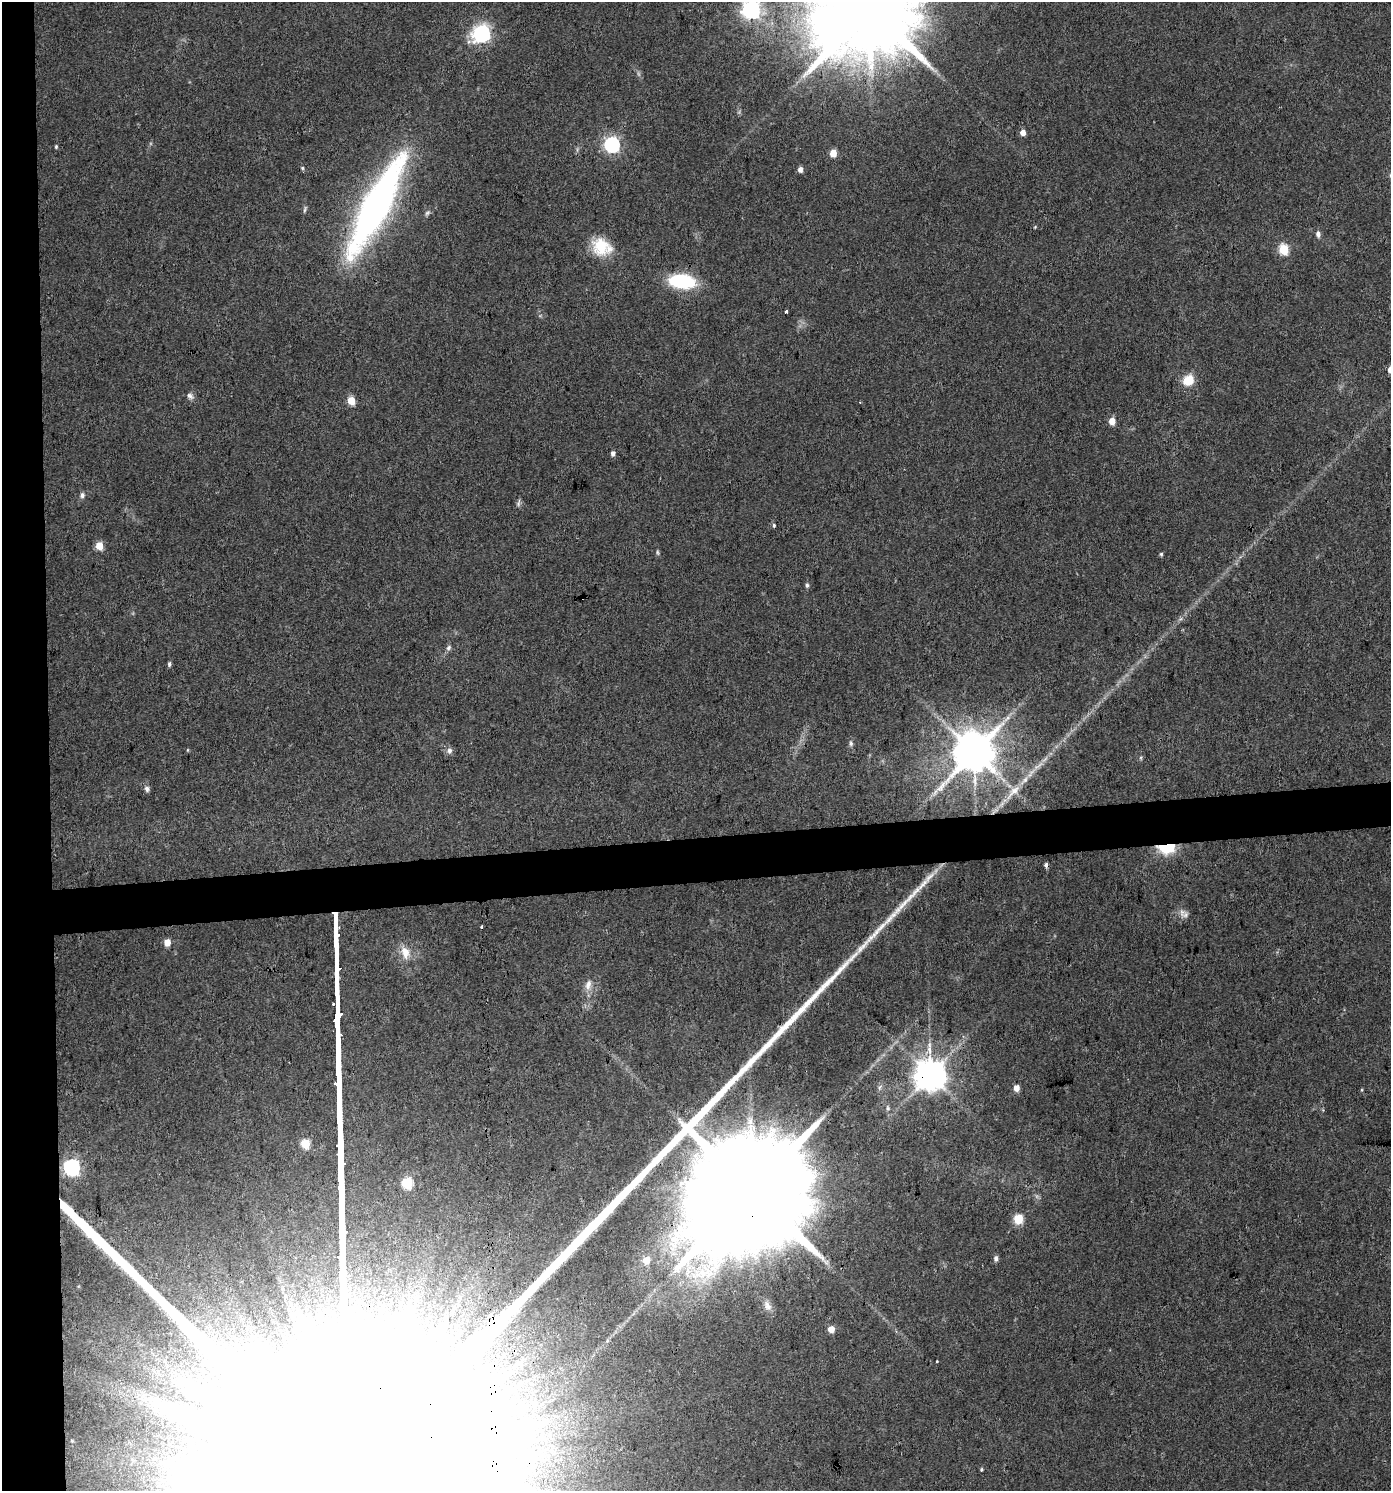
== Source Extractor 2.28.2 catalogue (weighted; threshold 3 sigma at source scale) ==
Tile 4 of 3 x 3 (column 1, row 2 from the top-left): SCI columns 4-1392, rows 1490-2978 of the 4213 x 4467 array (HDU 1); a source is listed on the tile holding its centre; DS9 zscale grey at full resolution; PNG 1393 x 1493 px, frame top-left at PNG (2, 2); no overlay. Shown black and unused: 6% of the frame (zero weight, under 3 of 4 exposures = <1% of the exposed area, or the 3 px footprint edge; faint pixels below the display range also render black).
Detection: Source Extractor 2.28.2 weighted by HDU 2 'WHT'; one run over the whole footprint, this tile lists its part. Background 0.0407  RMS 0.0042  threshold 0.0189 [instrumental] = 3 sigma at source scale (4.5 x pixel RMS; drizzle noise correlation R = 1.50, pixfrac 1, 0.0396/0.0396 arcsec/px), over >= 5 px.
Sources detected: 70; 3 too faint to see at this stretch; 3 inside a brighter object's white glare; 2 cosmic-ray / hot-pixel residue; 1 long thin detection or spike segment (spike, bleed or trail) — not listed; the other 61 listed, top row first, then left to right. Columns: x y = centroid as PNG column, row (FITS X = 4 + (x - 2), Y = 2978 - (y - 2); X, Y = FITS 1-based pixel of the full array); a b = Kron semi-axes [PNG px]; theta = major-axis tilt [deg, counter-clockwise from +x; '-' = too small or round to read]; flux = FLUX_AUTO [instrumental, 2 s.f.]
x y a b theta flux
869 8 28 25 69 11000
751 9 7 7 - 200
481 33 8 7 - 110
1023 132 5 4 - 4.1
612 144 7 6 - 120
56 147 5 4 - 0.56
833 153 5 4 - 7.3
302 168 5 4 - 0.6
800 169 5 4 - 2.7
378 208 125 29 65 150
305 209 10 4 71 0.79
427 213 8 5 44 1
1035 227 5 3 - 0.38
1318 234 8 6 -82 1.6
601 246 24 21 -61 14
1283 249 6 5 - 28
682 281 27 14 -6 28
786 311 3 3 - 4.8
1188 380 11 10 - 8.7
190 396 10 7 -44 1.6
351 401 5 5 - 12
1112 421 5 5 - 5.6
613 453 5 4 - 1.7
82 495 7 6 - 1.4
518 503 11 5 83 1
774 525 5 4 - 0.66
99 546 5 5 - 9.5
657 552 6 4 -74 0.66
1161 554 5 4 - 0.64
807 585 5 5 - 0.94
582 598 3 3 - 1.1
448 648 9 6 57 1.3
169 664 6 4 89 0.88
851 743 9 5 -79 1.2
449 750 8 6 85 1.7
974 752 12 11 - 1800
1141 757 6 3 -90 0.54
147 789 8 6 -67 1.4
1014 791 28 10 46 8.1
1167 846 8 5 9 110
1182 912 14 9 -89 2.7
167 943 5 4 - 5.6
405 952 19 11 -77 5.5
588 985 15 8 77 3.3
930 1076 9 9 - 880
880 1087 9 4 60 0.95
1016 1088 5 4 - 4.5
888 1108 9 5 -85 1.1
305 1144 5 5 - 20
71 1168 7 7 - 140
407 1183 6 5 - 33
752 1191 52 29 80 24000
1018 1219 5 5 - 26
996 1259 6 5 - 1.6
646 1260 6 6 - 6.7
767 1306 14 9 -64 2.9
831 1329 5 5 - 5.9
937 1361 3 3 - 0.73
194 1451 15 7 -70 4.1
177 1456 9 5 65 1.8
981 1469 4 4 - 0.49
Overlapping masked pixels (flux is a lower limit): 6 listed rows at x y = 378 208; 582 598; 974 752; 1167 846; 930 1076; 752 1191
Isophote crosses this tile's border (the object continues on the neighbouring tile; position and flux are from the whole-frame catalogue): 2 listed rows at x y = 869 8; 751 9